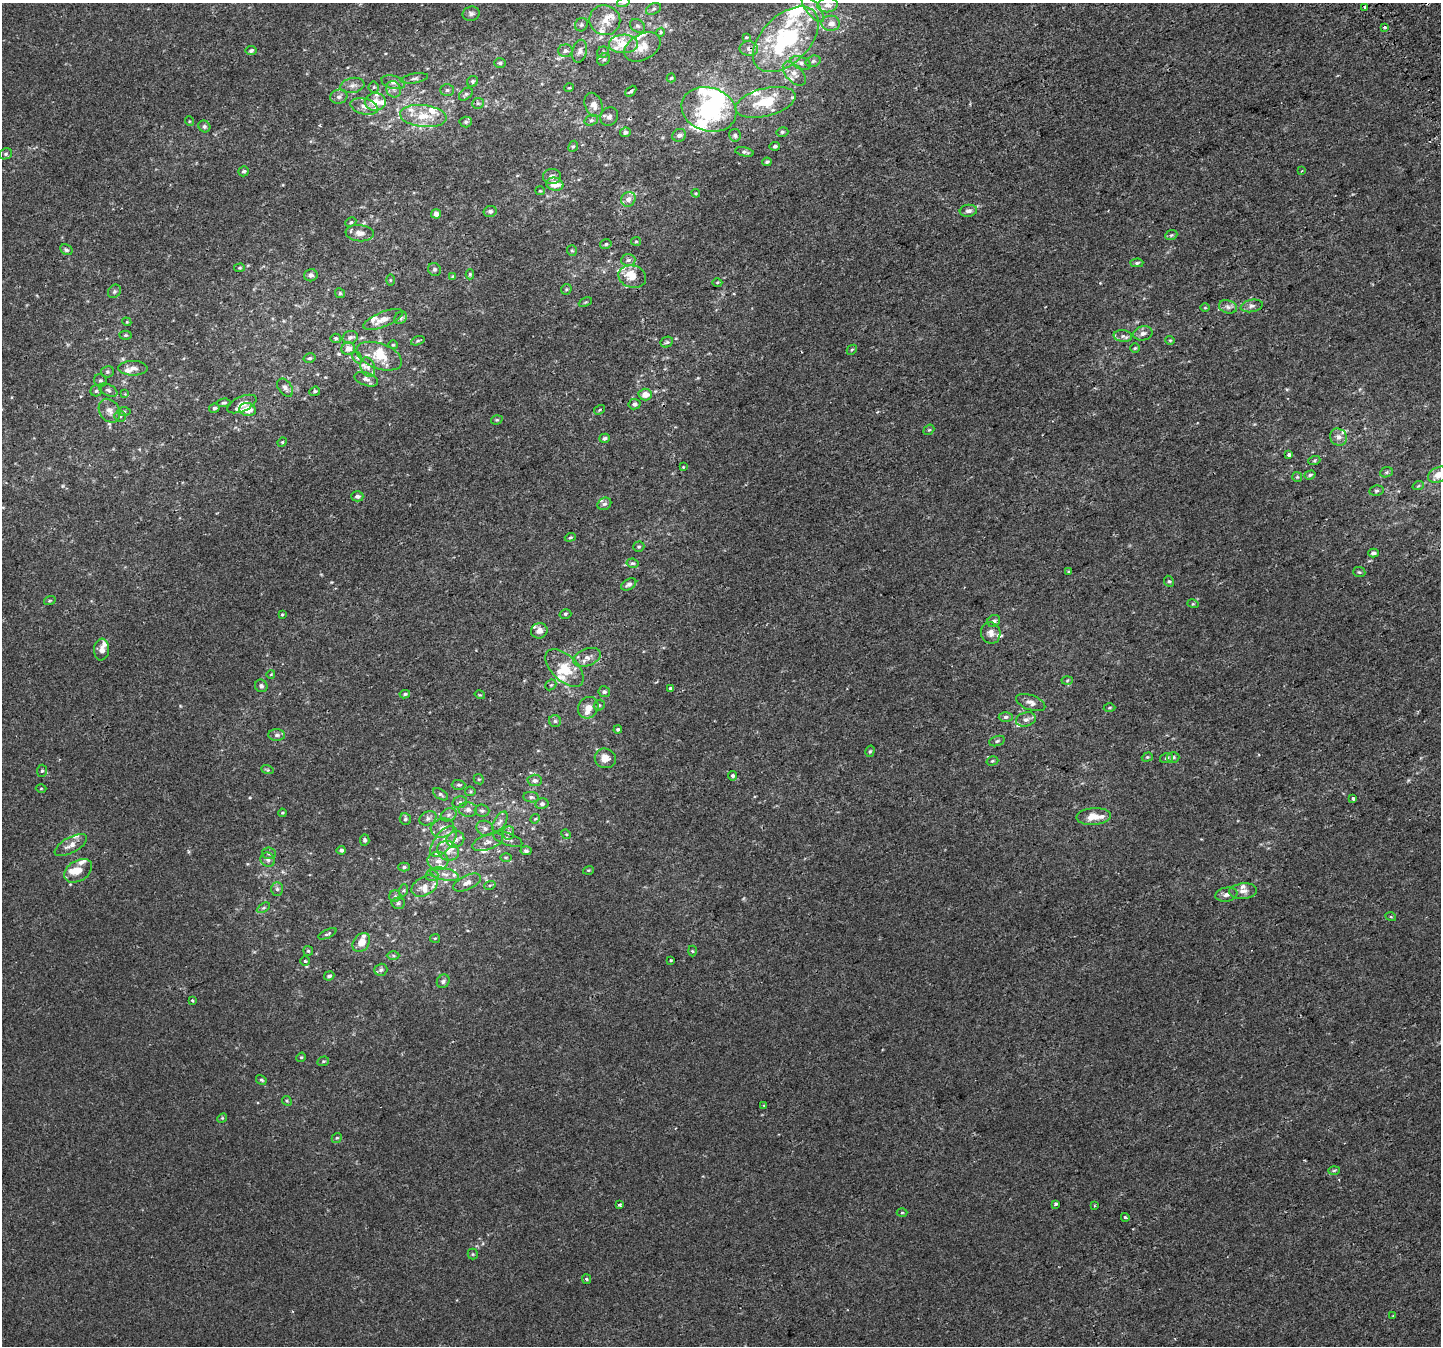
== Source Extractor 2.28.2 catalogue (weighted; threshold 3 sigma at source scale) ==
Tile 10 of 4 x 4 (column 2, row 3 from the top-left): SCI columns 1481-2919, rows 1523-2866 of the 5835 x 5676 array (HDU 1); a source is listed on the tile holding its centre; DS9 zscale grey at full resolution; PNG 1443 x 1348 px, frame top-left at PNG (2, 3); each listed source drawn as its Kron ellipse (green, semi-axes under 4 px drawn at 4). Shown black and unused: <1% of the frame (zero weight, under 2 of 3 exposures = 2% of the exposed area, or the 3 px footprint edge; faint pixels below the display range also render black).
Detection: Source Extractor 2.28.2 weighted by HDU 2 'WHT'; one run over the whole footprint, this tile lists its part. Background 8.60e-05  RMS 0.0028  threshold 0.0127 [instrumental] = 3 sigma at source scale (4.5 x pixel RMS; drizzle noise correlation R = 1.50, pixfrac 1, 0.0396/0.0396 arcsec/px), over >= 5 px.
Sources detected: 330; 1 inside a brighter object's white glare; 3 cosmic-ray / hot-pixel residue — neither listed nor drawn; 54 inside a brighter listed object's ellipse — not listed separately; the other 272 listed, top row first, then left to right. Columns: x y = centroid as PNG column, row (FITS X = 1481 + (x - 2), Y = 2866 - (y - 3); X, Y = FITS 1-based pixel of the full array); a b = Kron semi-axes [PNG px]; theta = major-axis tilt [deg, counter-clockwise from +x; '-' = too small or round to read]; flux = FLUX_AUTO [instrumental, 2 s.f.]
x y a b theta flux
623 3 6 4 18 0.42
828 5 10 7 8 1.4
1364 7 3 3 - 1.9
654 9 8 5 27 0.63
813 9 16 6 -52 1.8
471 14 8 7 - 0.92
605 20 15 15 - 3.8
831 23 9 7 -1 1.7
581 25 7 6 - 0.65
638 26 8 6 -31 0.72
1384 27 3 2 - 0.4
661 32 4 4 - 0.99
746 37 3 3 - 0.25
786 39 40 24 45 31
623 44 14 9 1 4.7
642 47 19 12 30 4
749 49 9 7 -8 1.3
251 51 5 4 - 0.62
565 51 7 6 - 0.97
580 51 11 7 76 1.3
603 52 6 5 - 0.61
604 59 7 5 43 0.56
813 61 7 5 17 0.61
500 63 6 5 - 0.47
801 63 10 6 -22 1.2
794 74 14 8 -47 2.1
414 78 14 4 9 0.9
671 78 4 4 - 0.33
473 81 6 5 - 0.53
393 82 12 6 -16 1.3
352 85 12 7 10 1.5
374 87 5 5 - 0.45
569 88 5 3 - 0.24
394 89 8 7 - 1.2
447 90 7 5 1 0.57
631 91 6 4 44 0.55
466 94 8 5 40 0.62
339 97 8 7 - 1.1
375 102 10 9 - 4.1
765 102 31 14 14 9.6
478 103 6 5 - 0.56
594 105 12 8 -67 2.1
364 106 14 8 -15 2.2
709 109 28 22 -18 24
423 116 23 11 -6 6.3
609 116 9 8 - 1
591 120 7 5 20 0.61
189 121 5 3 - 0.23
466 122 6 5 - 0.59
204 126 6 5 - 0.69
625 132 5 4 - 0.87
782 132 6 4 14 0.52
679 135 7 6 - 0.88
735 135 6 6 - 0.66
573 146 6 4 65 0.39
775 146 5 4 - 0.65
744 152 9 4 -12 0.64
6 154 6 5 - 0.51
767 162 5 3 - 0.46
244 171 5 4 - 0.53
1302 171 3 2 - 0.38
552 176 9 7 4 1.4
555 184 9 6 -13 3
540 191 5 4 - 0.32
696 193 4 4 - 0.3
628 199 8 7 - 1.4
490 211 6 5 - 0.77
968 211 9 6 7 1
436 214 5 4 - 1.6
351 222 5 4 - 0.43
360 233 14 8 -6 2
1171 235 6 4 21 0.44
636 241 5 4 - 0.35
606 244 6 4 16 0.45
66 250 6 5 - 0.62
572 251 5 5 - 0.4
628 260 7 6 - 0.75
1137 263 6 4 2 0.56
240 268 5 4 - 0.37
434 269 7 6 - 0.58
470 274 5 4 - 0.42
311 275 7 6 - 0.99
453 277 4 3 - 0.34
632 277 14 11 -15 4.1
390 280 6 4 -90 0.31
717 282 5 3 - 0.3
566 289 6 5 - 0.38
114 291 7 6 - 0.59
340 293 5 4 - 0.38
585 302 7 3 23 0.31
1252 306 11 6 11 1
1228 307 9 6 -16 1.1
1205 308 5 3 - 0.23
401 318 7 5 46 0.65
383 319 21 7 22 2.8
127 322 4 3 - 0.25
1143 333 10 7 12 1.1
125 335 6 4 1 0.43
1123 336 9 6 -9 0.85
350 337 8 6 21 0.98
336 338 5 4 - 0.55
1170 340 4 4 - 0.32
418 341 7 4 20 0.41
667 342 6 5 - 0.48
393 345 5 4 - 0.31
1135 348 5 4 - 0.38
348 349 7 6 - 2.1
852 350 5 3 - 0.32
379 356 24 12 -20 5.6
357 357 6 4 -58 0.36
310 358 6 4 14 0.47
368 367 10 7 -69 1.4
133 368 14 7 0 1.7
108 372 6 5 - 0.48
366 379 12 6 -20 1.1
100 380 6 6 - 0.59
285 388 10 6 -54 1
108 390 10 5 -27 0.76
96 391 5 5 - 0.48
315 391 5 4 - 0.49
125 394 4 4 - 0.28
645 394 7 6 - 2.5
224 403 6 4 1 0.43
242 404 15 7 24 1.9
634 404 6 5 - 0.94
214 408 5 4 - 0.49
248 410 8 6 -15 3
599 410 6 3 33 0.3
109 411 13 9 -55 1.9
124 411 6 4 0 0.54
120 416 5 5 - 0.46
497 420 6 4 19 0.36
929 430 6 4 40 0.37
1339 437 9 8 - 1.4
605 438 5 4 - 0.67
282 442 5 4 - 0.3
1289 455 4 3 - 1.6
1314 461 6 4 19 0.38
683 467 4 3 - 0.24
1386 472 6 5 - 0.46
1310 475 6 3 17 0.56
1439 475 11 7 22 2.7
1297 477 5 5 - 0.35
1418 486 6 3 18 0.33
1376 491 7 5 7 0.56
357 496 6 5 - 1
604 504 7 5 29 0.75
570 537 6 4 21 0.38
639 547 6 5 - 0.42
1373 553 5 4 - 0.82
632 563 6 4 -11 0.5
1069 572 3 3 - 0.75
1359 572 6 5 - 0.42
1169 581 6 5 - 0.46
629 584 8 5 30 0.9
50 600 6 3 19 0.33
1193 604 5 3 - 0.29
565 614 6 4 15 0.44
282 615 4 3 - 0.27
994 621 7 5 31 0.76
539 631 8 7 - 1.9
991 633 11 9 -68 1.8
102 650 11 7 85 1.6
587 657 14 8 20 1.9
565 668 23 12 -44 6.1
271 674 4 3 - 0.2
1067 681 5 3 - 0.3
551 685 6 5 - 0.4
261 686 6 6 - 0.78
670 688 4 3 - 0.52
604 692 6 5 - 0.65
405 694 5 4 - 0.49
480 695 5 3 - 0.28
1031 702 15 7 -20 1.4
599 705 6 5 - 0.39
588 708 11 10 - 2.3
1109 708 6 4 3 0.4
1006 717 7 5 1 0.72
1026 719 10 7 17 1.2
555 721 6 6 - 0.61
618 729 4 4 - 0.49
277 735 8 6 1 0.82
997 741 8 5 16 0.55
870 751 6 4 73 0.42
1147 757 5 4 - 0.35
1173 757 6 5 - 0.57
605 758 10 9 - 2.8
1166 758 7 5 18 0.54
992 761 6 4 16 0.39
267 769 6 4 -20 0.33
42 771 6 5 - 0.5
732 776 5 4 - 0.66
479 779 5 4 - 0.34
535 780 7 6 - 0.89
459 785 7 5 -1 0.51
41 789 5 3 - 0.24
470 791 5 5 - 0.44
440 794 8 5 -33 0.62
531 797 8 5 -9 0.67
1353 798 3 3 - 0.53
460 802 7 5 14 0.73
542 804 6 5 - 0.8
468 810 9 7 -5 1.3
482 811 7 6 - 0.74
282 813 4 4 - 0.29
449 815 8 6 22 1
1093 816 17 8 3 4.1
428 818 9 6 28 1.1
405 819 6 5 - 0.53
535 819 5 4 - 0.3
500 822 11 5 58 1.1
442 828 12 9 12 2.1
485 828 9 7 -28 1.1
508 833 6 5 - 0.78
566 834 5 4 - 0.29
455 839 9 8 - 1.7
507 839 15 6 -19 1.2
365 840 6 4 84 0.52
444 841 18 9 52 3
488 842 16 7 20 1.8
71 845 18 8 29 2.3
341 850 4 4 - 0.64
448 851 11 9 -25 2.2
526 851 5 4 - 0.7
269 853 7 5 -5 0.83
506 857 6 4 -1 0.39
268 860 7 6 - 0.83
438 861 10 9 - 2
404 867 6 4 1 0.56
588 870 5 3 - 0.28
78 871 15 10 31 3.1
444 874 15 6 -13 1.8
432 875 6 5 - 0.65
467 883 15 7 25 1.9
490 885 6 3 18 0.34
425 886 14 9 29 2.3
277 889 7 5 -88 0.64
404 890 6 4 71 0.4
1243 891 14 7 5 1.8
1226 895 11 7 9 1.2
395 896 6 5 - 0.53
398 903 7 5 4 0.62
263 908 7 4 31 0.47
1391 917 5 3 - 0.26
327 934 10 3 25 0.45
435 938 5 4 - 0.32
361 942 10 7 54 2.9
308 951 5 5 - 0.38
692 951 5 3 - 0.25
393 956 6 4 -2 0.43
671 960 3 2 - 0.27
305 961 4 4 - 0.35
381 970 6 6 - 0.65
329 976 5 4 - 0.62
443 981 7 6 - 0.67
192 1000 3 3 - 0.31
301 1057 5 4 - 0.32
323 1061 6 4 20 0.37
261 1080 6 4 -32 0.48
287 1101 5 4 - 0.33
764 1105 2 2 - 0.23
222 1118 5 4 - 0.34
337 1138 5 4 - 0.37
1334 1170 6 4 3 0.35
1056 1204 3 3 - 0.65
619 1205 3 3 - 0.84
1094 1206 4 3 - 0.24
902 1213 5 3 - 0.29
1125 1217 4 4 - 0.49
473 1254 5 5 - 0.35
586 1279 5 4 - 0.43
1393 1315 4 3 - 0.24
Overlapping masked pixels (flux is a lower limit): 1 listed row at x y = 749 49
Isophote crosses this tile's border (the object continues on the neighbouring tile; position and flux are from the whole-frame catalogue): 2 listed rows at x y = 623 3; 1439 475